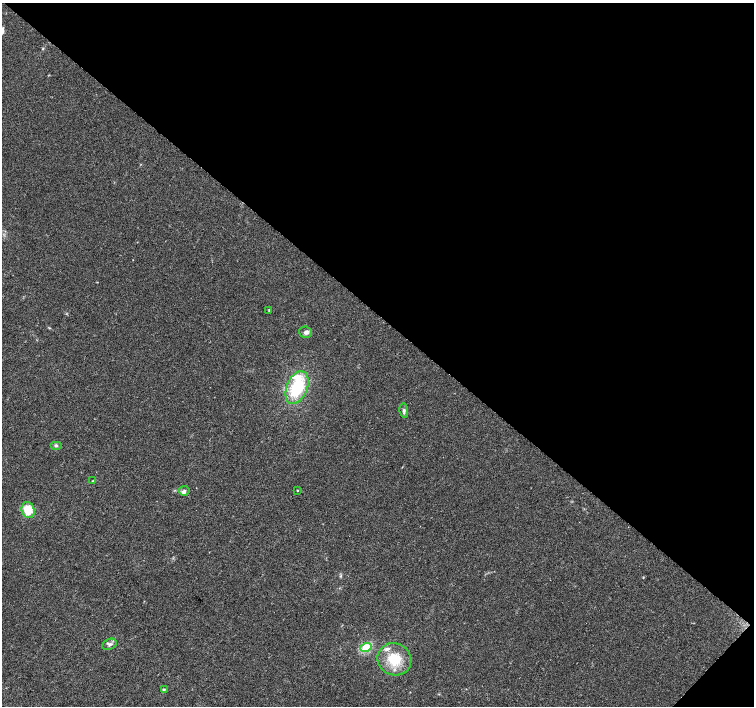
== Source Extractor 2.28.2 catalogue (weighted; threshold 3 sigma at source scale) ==
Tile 8 of 4 x 4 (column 4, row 2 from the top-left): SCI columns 4517-6019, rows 3049-4455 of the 6019 x 6031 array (HDU 1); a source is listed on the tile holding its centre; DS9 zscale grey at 2 x 2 block average (1 PNG px = mean of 2 x 2 image px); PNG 756 x 708 px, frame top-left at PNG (2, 3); each listed source drawn as its Kron ellipse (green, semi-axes under 4 px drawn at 4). Shown black and unused: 45% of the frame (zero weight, under 2 of 3 exposures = <1% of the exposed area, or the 3 px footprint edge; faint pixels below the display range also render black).
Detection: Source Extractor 2.28.2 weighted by HDU 2 'WHT'; one run over the whole footprint, this tile lists its part. Background 0.0471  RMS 0.0062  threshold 0.0278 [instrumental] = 3 sigma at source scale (4.5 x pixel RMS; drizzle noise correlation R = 1.50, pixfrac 1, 0.0396/0.0396 arcsec/px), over >= 5 px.
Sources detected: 16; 3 inside a brighter listed object's ellipse — not listed separately; the other 13 listed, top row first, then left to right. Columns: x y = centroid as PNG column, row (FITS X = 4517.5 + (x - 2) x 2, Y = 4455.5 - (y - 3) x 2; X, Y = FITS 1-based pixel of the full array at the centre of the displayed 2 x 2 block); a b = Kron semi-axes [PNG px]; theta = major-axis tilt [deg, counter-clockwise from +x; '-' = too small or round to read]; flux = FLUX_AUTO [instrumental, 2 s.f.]
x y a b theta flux
269 310 3 2 - 0.96
306 332 7 5 -17 4.5
297 388 17 10 67 73
404 411 7 4 -85 3.3
56 445 6 4 0 2.9
92 481 4 2 - 0.91
297 490 2 2 - 1.1
184 491 5 4 - 3.4
28 510 8 6 -72 32
110 644 7 5 25 4.4
366 647 6 4 17 33
394 659 17 16 - 43
164 689 4 3 - 1.4